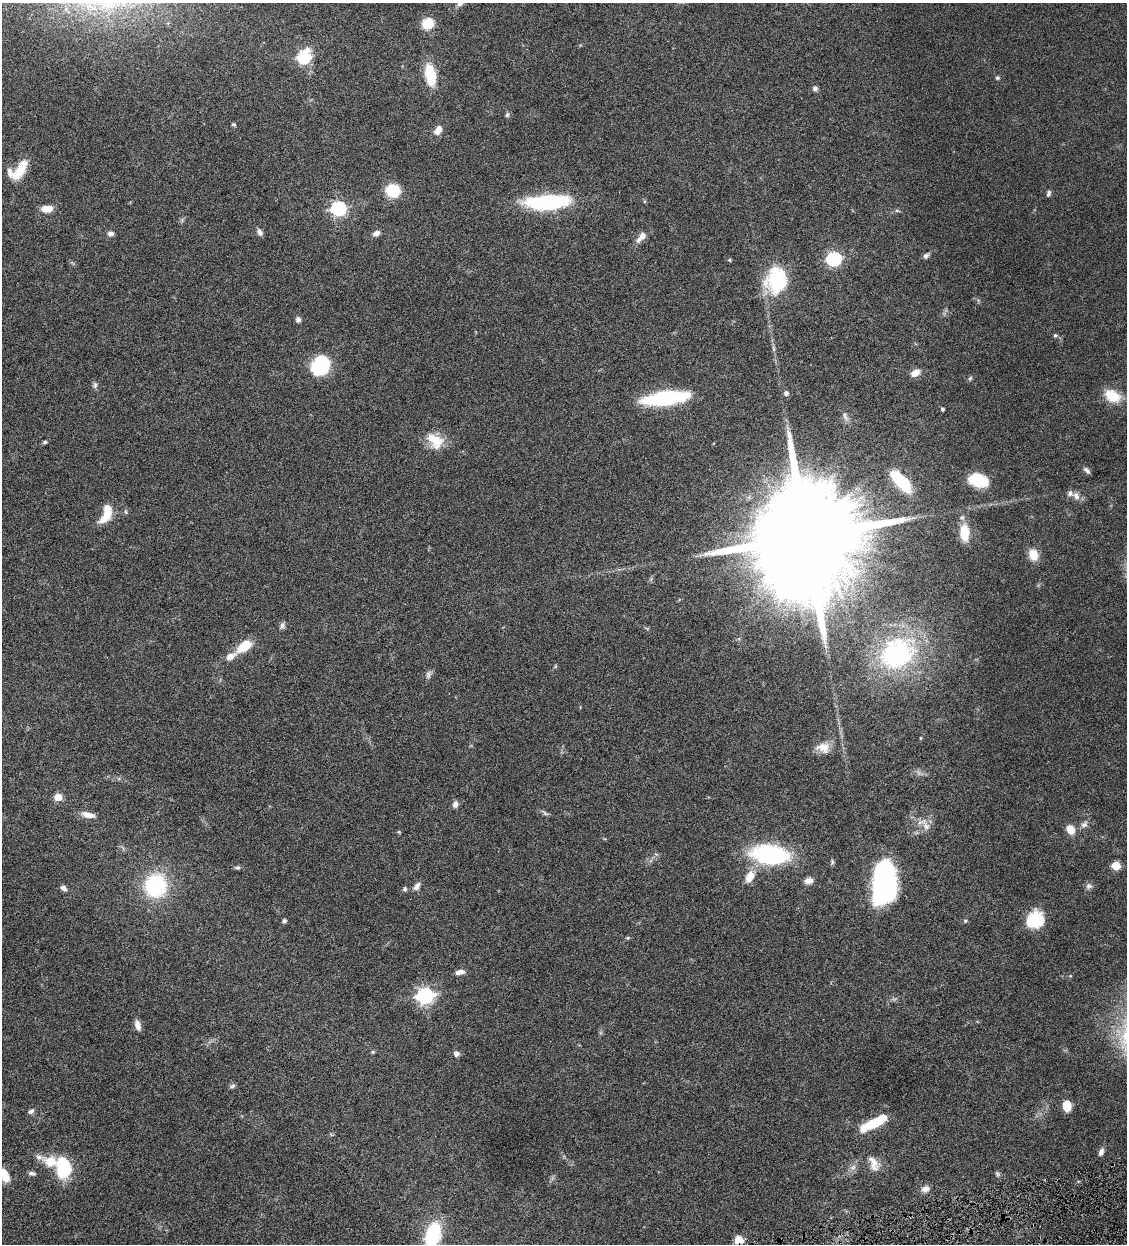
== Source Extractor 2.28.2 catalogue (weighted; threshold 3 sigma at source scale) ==
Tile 6 of 4 x 4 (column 2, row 2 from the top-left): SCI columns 1389-2513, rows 2487-3728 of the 4911 x 4972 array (HDU 1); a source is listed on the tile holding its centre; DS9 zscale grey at full resolution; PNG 1129 x 1246 px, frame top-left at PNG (2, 3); no overlay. Shown black and unused: <1% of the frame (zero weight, under 4 of 8 exposures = <1% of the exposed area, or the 3 px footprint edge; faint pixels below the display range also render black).
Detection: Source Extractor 2.28.2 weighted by HDU 2 'WHT'; one run over the whole footprint, this tile lists its part. Background 0.0441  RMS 0.0037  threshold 0.0152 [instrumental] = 3 sigma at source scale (4.09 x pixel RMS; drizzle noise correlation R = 1.36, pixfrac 0.8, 0.05/0.05 arcsec/px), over >= 5 px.
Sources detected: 102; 2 inside a brighter object's white glare — not listed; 4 inside a brighter listed object's ellipse — not listed separately; the other 96 listed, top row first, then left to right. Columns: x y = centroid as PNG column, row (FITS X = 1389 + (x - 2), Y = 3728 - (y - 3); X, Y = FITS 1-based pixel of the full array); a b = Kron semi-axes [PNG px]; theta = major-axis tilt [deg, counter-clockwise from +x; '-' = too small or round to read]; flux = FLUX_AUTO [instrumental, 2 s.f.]
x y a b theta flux
428 23 11 10 - 7.5
303 57 7 6 - 44
430 75 23 10 -80 11
997 78 5 5 - 0.63
815 89 7 6 - 0.96
507 115 7 5 74 0.66
233 125 5 4 - 0.54
438 130 13 8 59 2.9
22 167 23 11 70 5.6
393 191 12 10 -7 13
1048 193 8 4 68 0.84
548 202 46 14 3 35
338 208 7 6 - 69
47 209 12 7 2 4.2
897 211 6 4 -2 0.5
259 232 9 6 -62 1.3
110 233 7 6 - 1.3
376 233 7 6 - 1.8
641 237 17 8 47 2.8
926 256 9 6 41 1
834 259 6 6 - 62
729 260 5 4 - 0.41
776 280 26 21 85 24
298 319 7 6 - 1
1055 335 5 5 - 0.67
773 349 10 3 -69 0.68
321 365 14 12 50 31
915 373 11 8 35 2.7
970 378 6 5 - 0.58
95 385 9 6 89 0.88
786 393 6 6 - 0.96
1112 396 20 14 -28 7.7
665 398 38 11 7 42
942 409 4 3 - 0.74
845 417 14 5 -64 1.4
435 440 23 15 -41 7.8
45 442 6 4 11 0.56
1087 470 10 5 -47 0.99
978 480 19 11 -14 13
901 481 31 13 -47 14
1076 496 11 8 -63 2.1
125 512 7 3 -71 0.45
106 514 23 10 68 7.4
964 533 19 10 -88 7.6
806 537 35 22 -84 17000
1033 554 11 9 -69 5.6
282 625 9 6 87 1
245 646 16 8 36 9.7
897 653 39 31 33 53
230 656 11 8 28 2.8
428 674 12 6 75 1.1
921 738 5 3 - 0.28
823 747 19 13 -4 4
58 797 5 5 - 9.5
455 804 8 6 75 1.4
545 813 11 4 -42 0.72
88 815 17 7 -12 3.1
1084 824 11 8 36 1.6
926 826 11 9 -58 2.5
1070 829 9 8 - 4.5
399 832 5 4 - 0.33
770 854 27 14 -6 58
832 862 8 4 -82 0.55
1116 866 5 5 - 14
237 868 8 5 -1 0.69
750 876 18 11 65 4.6
809 881 9 6 4 2.3
884 884 36 19 84 71
155 886 20 18 84 35
417 886 11 6 54 1.6
1089 886 9 8 - 1.2
63 888 8 6 -34 1.2
404 889 5 5 - 0.73
1035 920 19 17 38 11
284 921 5 4 - 0.78
965 921 5 4 - 0.48
628 938 5 3 - 0.38
460 972 11 5 9 1.9
425 996 7 6 - 110
138 1025 13 7 -75 2.1
373 1052 6 4 20 0.44
456 1053 7 6 - 1.4
232 1086 7 5 37 0.84
1067 1106 9 7 -86 5.8
31 1111 8 6 33 1
875 1122 20 9 20 11
1101 1152 10 6 67 1.4
873 1162 20 12 -52 3.8
63 1167 25 16 -88 16
853 1168 10 7 49 1.5
32 1173 9 5 -5 1
997 1174 8 5 -46 0.62
4 1175 16 8 -66 5
925 1189 11 8 12 1.9
433 1235 22 12 74 27
739 1240 9 9 - 3.1
Overlapping masked pixels (flux is a lower limit): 1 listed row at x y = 739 1240
Isophote crosses this tile's border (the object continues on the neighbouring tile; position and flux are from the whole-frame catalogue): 2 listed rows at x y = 4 1175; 433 1235